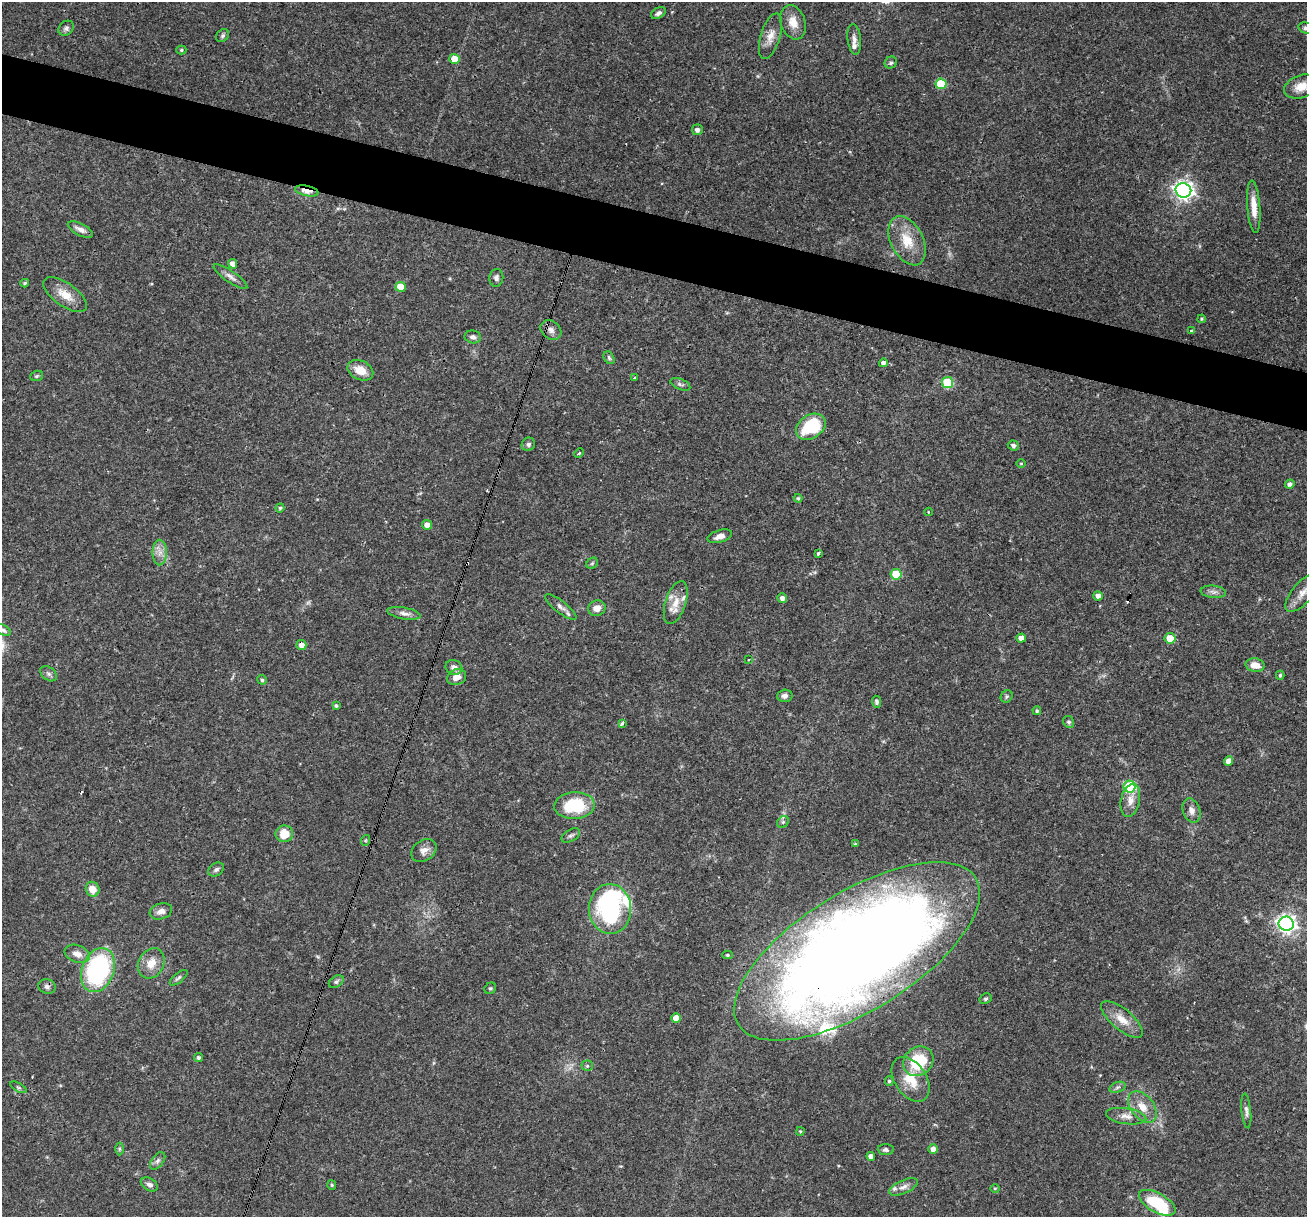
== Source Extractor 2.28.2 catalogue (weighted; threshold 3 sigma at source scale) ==
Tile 11 of 4 x 4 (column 3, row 3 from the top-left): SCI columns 2611-3915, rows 1467-2681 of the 5220 x 5237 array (HDU 1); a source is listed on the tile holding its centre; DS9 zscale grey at full resolution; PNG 1309 x 1219 px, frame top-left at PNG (2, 2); each listed source drawn as its Kron ellipse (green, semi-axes under 4 px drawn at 4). Shown black and unused: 5% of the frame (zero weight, under 3 of 4 exposures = <1% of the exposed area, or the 3 px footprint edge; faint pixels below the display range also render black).
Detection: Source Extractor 2.28.2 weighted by HDU 2 'WHT'; one run over the whole footprint, this tile lists its part. Background 0.0569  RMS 0.0032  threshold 0.0144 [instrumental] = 3 sigma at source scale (4.5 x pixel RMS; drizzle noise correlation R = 1.50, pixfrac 1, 0.05/0.05 arcsec/px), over >= 5 px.
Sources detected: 136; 2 inside a brighter object's white glare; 3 cosmic-ray / hot-pixel residue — neither listed nor drawn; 6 inside a brighter listed object's ellipse — not listed separately; the other 125 listed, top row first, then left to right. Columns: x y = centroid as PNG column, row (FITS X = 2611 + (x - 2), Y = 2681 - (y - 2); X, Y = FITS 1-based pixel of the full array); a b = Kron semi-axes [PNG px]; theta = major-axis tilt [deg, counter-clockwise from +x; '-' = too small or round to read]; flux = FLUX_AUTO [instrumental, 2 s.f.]
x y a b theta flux
658 13 8 5 29 0.96
793 22 17 12 -71 3.9
66 28 8 6 43 0.89
1306 28 8 5 -13 0.78
223 36 7 5 47 0.71
770 36 23 10 73 3.6
854 39 15 6 -83 1.8
181 50 5 4 - 0.46
454 59 5 5 - 4.8
891 62 6 5 - 0.64
941 84 5 5 - 13
1301 87 17 11 19 4.1
697 130 5 5 - 1.2
1183 190 8 7 - 160
307 191 12 5 -11 4
1254 207 26 6 -85 4.2
80 229 14 6 -27 1.7
907 241 26 16 -63 7.8
233 264 5 4 - 2.4
230 277 20 5 -35 1.7
496 278 9 7 81 1.1
25 283 4 3 - 0.49
400 287 5 5 - 6.1
65 295 25 11 -35 5.1
1202 319 4 3 - 0.4
551 330 11 9 -38 1.7
1191 331 3 2 - 0.44
473 337 8 6 -11 1.1
609 358 7 5 -58 0.62
883 363 4 4 - 1.2
360 370 13 9 -25 4.2
37 376 6 5 - 0.49
635 378 3 3 - 0.67
948 383 5 5 - 19
680 384 10 5 -22 0.83
811 427 16 11 33 17
528 444 7 6 - 0.86
1013 445 6 5 - 0.99
579 453 5 3 - 0.38
1021 463 5 3 - 0.3
1290 484 4 4 - 1.2
798 498 4 4 - 0.41
280 508 4 4 - 0.43
928 512 4 3 - 0.27
427 525 5 5 - 1.9
720 536 12 6 16 1.9
160 553 13 7 90 2.3
818 553 4 3 - 1.2
592 563 6 5 - 0.48
896 574 5 5 - 10
1213 592 13 6 -5 1.2
1302 593 23 10 50 4.1
1098 596 5 4 - 1.8
782 598 5 4 - 1.5
676 602 22 10 72 4.3
561 607 19 6 -38 1.7
597 608 9 8 - 2.4
404 613 17 6 -10 1.6
3 630 8 5 -30 0.78
1021 638 5 4 - 2.5
1170 638 5 5 - 7.6
301 645 5 5 - 2
748 660 2 2 - 0.33
1255 665 9 7 -9 3.2
454 667 8 7 - 1.8
48 674 9 6 -39 1
1280 675 4 4 - 0.47
457 677 10 7 25 2.7
262 680 5 4 - 0.63
785 696 7 6 - 1.2
1007 696 6 5 - 0.62
876 702 6 4 -84 0.73
336 706 4 3 - 0.55
1037 711 4 4 - 0.61
1069 722 6 5 - 0.62
622 723 3 3 - 2.2
1228 761 5 4 - 2.2
1129 787 6 6 - 24
1130 800 17 9 78 3
574 806 20 13 3 16
1192 811 13 8 -70 1.9
783 822 6 5 - 0.64
284 834 8 8 - 5.8
571 835 10 5 31 0.82
366 840 5 3 - 0.31
855 844 4 3 - 0.47
424 850 13 10 35 2.3
216 869 8 6 33 0.92
93 889 7 6 - 3.7
610 909 25 21 -86 39
161 911 11 7 17 1.6
1286 924 7 7 - 150
857 951 139 59 32 560
77 954 13 8 -21 2.5
727 955 5 4 - 0.58
151 963 16 12 60 4.3
98 970 22 16 70 43
179 978 11 5 39 0.78
336 982 8 5 34 0.72
47 986 9 7 -16 1.1
490 988 6 5 - 0.5
985 999 6 5 - 0.58
676 1018 5 5 - 4
1122 1019 26 10 -40 5.1
198 1058 4 4 - 0.75
918 1061 16 14 42 14
587 1066 5 5 - 0.48
911 1079 25 16 -56 7.6
889 1081 4 4 - 0.53
18 1087 9 4 -29 0.55
1117 1087 8 5 20 0.78
1142 1107 18 11 -51 4.5
1246 1111 17 4 -84 1.2
1126 1116 20 8 -9 2.6
800 1131 4 3 - 0.36
119 1149 6 4 -90 0.48
933 1149 4 4 - 1.6
886 1150 8 5 -4 0.93
871 1156 4 4 - 1.7
158 1161 10 6 53 1
149 1184 9 6 -30 1.2
332 1185 5 4 - 0.41
903 1187 15 6 24 1.7
995 1189 4 4 - 0.36
1157 1203 20 9 -29 16
Overlapping masked pixels (flux is a lower limit): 4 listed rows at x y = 307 191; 301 645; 857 951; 98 970
Isophote crosses this tile's border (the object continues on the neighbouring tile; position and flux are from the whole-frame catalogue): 3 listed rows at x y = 1306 28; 1301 87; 3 630